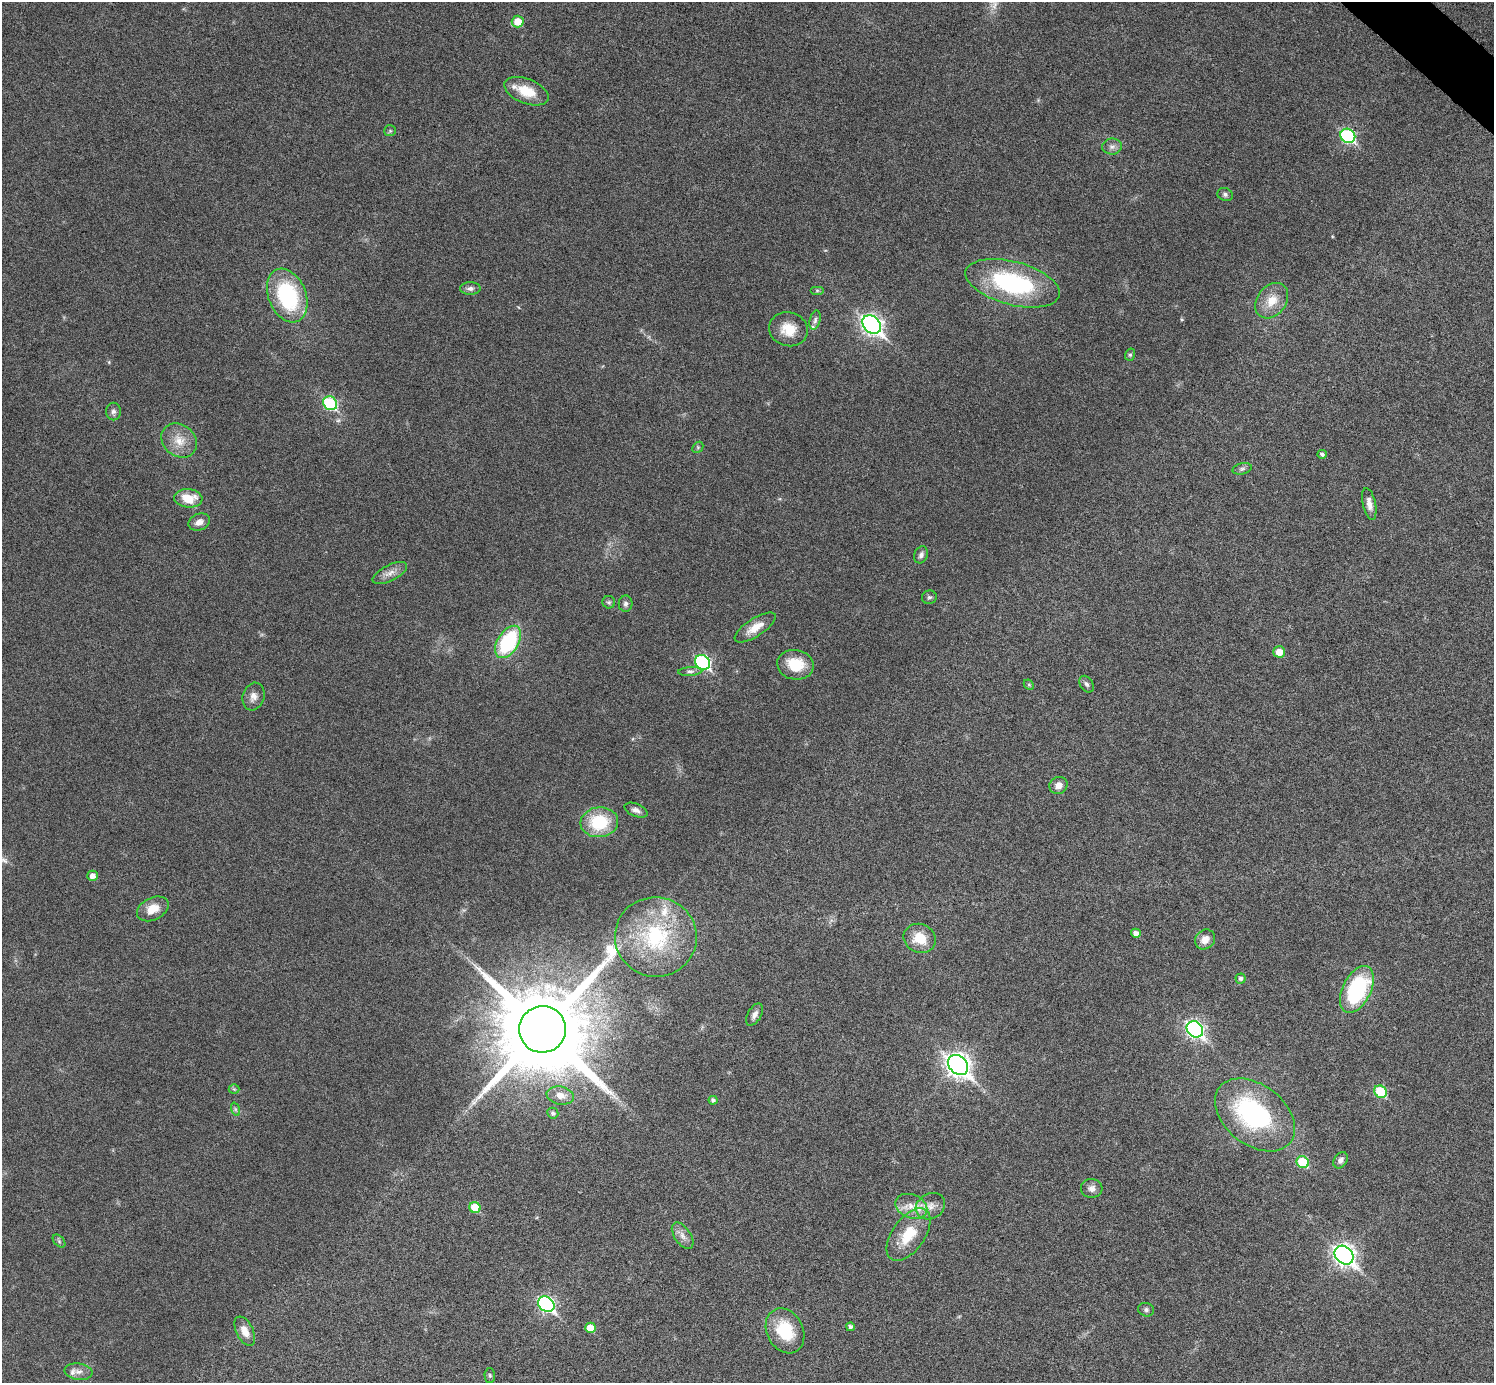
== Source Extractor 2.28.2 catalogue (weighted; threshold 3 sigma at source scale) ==
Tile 10 of 4 x 4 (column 2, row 3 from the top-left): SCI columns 1506-2997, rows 1686-3066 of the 5992 x 5993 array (HDU 1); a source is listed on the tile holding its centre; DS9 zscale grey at full resolution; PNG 1496 x 1385 px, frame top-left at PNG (2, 2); each listed source drawn as its Kron ellipse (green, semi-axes under 4 px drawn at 4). Shown black and unused: <1% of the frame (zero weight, under 6 of 11 exposures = <1% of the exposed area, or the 3 px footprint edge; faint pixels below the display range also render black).
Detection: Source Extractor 2.28.2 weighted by HDU 2 'WHT'; one run over the whole footprint, this tile lists its part. Background 0.0216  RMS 0.0026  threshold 0.0105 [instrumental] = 3 sigma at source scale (4.09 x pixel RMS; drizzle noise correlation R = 1.36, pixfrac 0.8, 0.05/0.05 arcsec/px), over >= 5 px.
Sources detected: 84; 1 inside a brighter object's white glare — neither listed nor drawn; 5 inside a brighter listed object's ellipse — not listed separately; the other 78 listed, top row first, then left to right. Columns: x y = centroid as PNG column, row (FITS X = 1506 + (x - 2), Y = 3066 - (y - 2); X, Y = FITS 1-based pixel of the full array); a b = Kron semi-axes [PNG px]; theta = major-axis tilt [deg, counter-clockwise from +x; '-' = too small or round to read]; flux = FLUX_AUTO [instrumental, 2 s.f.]
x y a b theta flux
518 22 6 6 - 3.8
527 91 23 12 -21 5.9
390 131 6 5 - 0.44
1348 136 8 7 - 31
1112 147 10 8 1 1.1
1225 194 8 6 -24 0.73
1013 283 48 21 -15 30
470 288 10 6 0 0.87
817 290 7 4 0 0.38
287 295 28 19 -68 23
1272 301 19 14 52 4.6
815 320 9 5 75 0.69
872 324 10 8 -41 110
788 329 19 17 -15 4.9
1130 355 6 5 - 0.44
330 403 7 6 - 24
113 411 9 7 89 0.81
179 440 19 16 -38 4.1
698 447 6 4 46 0.38
1322 454 5 4 - 0.62
1242 469 10 5 14 0.62
188 498 14 9 -5 5
1369 504 16 6 -78 1.7
199 522 11 8 25 1.7
921 555 9 6 65 0.86
390 573 19 8 27 1.9
929 597 7 6 - 0.54
609 602 6 6 - 0.46
626 604 8 7 - 0.73
755 628 24 9 32 3.4
508 642 18 10 58 20
1279 652 6 5 - 3.2
703 662 8 6 -37 37
795 665 18 14 -11 6.9
690 671 12 4 3 0.72
1086 684 9 6 -56 0.7
1029 685 6 4 -44 0.35
254 697 14 10 74 1.8
1058 785 9 8 - 1.7
636 810 12 6 -22 1.2
599 822 19 15 6 12
93 876 5 5 - 1.5
153 909 17 11 27 3.5
1136 933 5 4 - 1.2
656 937 41 40 - 25
920 938 16 14 -23 5.5
1205 939 11 9 46 2.3
1241 978 5 5 - 0.65
1357 989 25 14 64 27
755 1015 12 6 60 1.2
543 1029 23 23 - 4800
1195 1029 9 7 -42 71
958 1065 11 8 -43 170
234 1089 5 5 - 0.34
1380 1092 7 6 - 12
560 1096 14 9 -11 2.6
713 1100 4 4 - 0.65
235 1109 7 4 -71 0.45
553 1113 5 5 - 0.72
1255 1115 45 30 -38 34
1341 1160 9 6 57 1.1
1303 1162 6 5 - 11
1092 1188 11 9 -4 1.2
911 1206 16 12 -23 3.5
930 1206 15 12 29 2.5
475 1207 6 5 - 6.1
908 1235 30 16 55 8.1
683 1236 15 8 -56 1.6
59 1241 8 4 -46 0.44
1344 1255 10 8 -43 130
546 1304 9 7 -41 52
1146 1310 8 6 -15 0.63
850 1327 4 4 - 0.71
590 1328 5 5 - 3.8
245 1331 16 8 -64 2.4
785 1331 23 18 -62 10
78 1372 14 8 -8 1.5
490 1375 7 5 -88 0.45